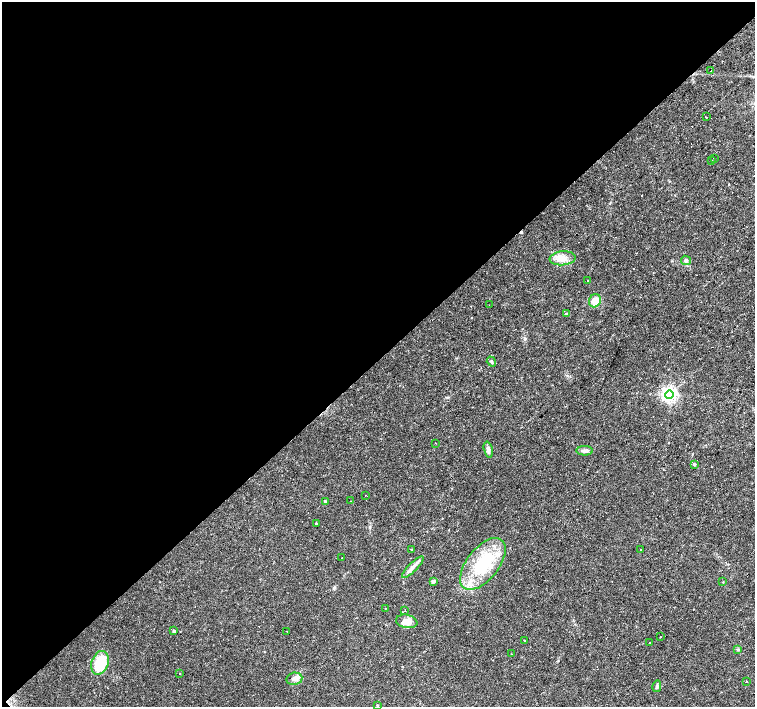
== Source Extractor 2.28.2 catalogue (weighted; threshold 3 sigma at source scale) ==
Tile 5 of 4 x 4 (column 1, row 2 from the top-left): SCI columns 1-1505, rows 3036-4444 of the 6021 x 6003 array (HDU 1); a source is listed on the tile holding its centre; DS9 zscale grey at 2 x 2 block average (1 PNG px = mean of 2 x 2 image px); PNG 757 x 709 px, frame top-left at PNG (2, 2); each listed source drawn as its Kron ellipse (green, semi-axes under 4 px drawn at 4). Shown black and unused: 51% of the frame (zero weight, under 3 of 4 exposures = <1% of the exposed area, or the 3 px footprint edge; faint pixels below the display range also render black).
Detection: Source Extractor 2.28.2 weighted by HDU 2 'WHT'; one run over the whole footprint, this tile lists its part. Background 0.033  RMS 0.0024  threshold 0.011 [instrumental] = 3 sigma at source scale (4.5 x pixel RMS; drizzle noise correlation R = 1.50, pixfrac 1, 0.0396/0.0396 arcsec/px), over >= 5 px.
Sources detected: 55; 12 cosmic-ray / hot-pixel residue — neither listed nor drawn; the other 43 listed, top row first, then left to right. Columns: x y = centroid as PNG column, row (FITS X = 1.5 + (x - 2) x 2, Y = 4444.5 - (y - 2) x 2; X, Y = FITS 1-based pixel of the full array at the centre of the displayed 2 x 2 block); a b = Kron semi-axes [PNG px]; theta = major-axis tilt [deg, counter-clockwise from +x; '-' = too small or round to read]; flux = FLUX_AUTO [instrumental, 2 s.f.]
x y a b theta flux
711 71 2 2 - 0.95
706 117 3 2 - 0.33
714 159 2 2 - 2.6
711 161 2 2 - 0.7
563 258 13 7 4 5
686 260 5 4 - 1.3
588 280 2 2 - 0.46
595 301 7 5 64 5.2
489 305 2 2 - 0.35
567 314 4 3 - 1.2
491 362 5 3 - 0.88
669 394 4 4 - 190
436 443 2 2 - 0.36
488 450 8 4 -77 2.1
585 451 8 4 0 1.9
694 464 3 3 - 1.1
366 495 2 2 - 0.4
351 501 2 2 - 1
325 502 3 3 - 1.2
316 523 3 2 - 0.52
411 550 3 2 - 0.37
640 550 2 2 - 4
342 558 2 2 - 0.38
483 564 30 16 52 31
413 567 15 3 44 2.9
433 581 3 2 - 2.4
723 582 2 2 - 0.29
385 608 2 2 - 0.19
405 610 2 2 - 0.28
407 621 11 6 -11 4.6
174 631 3 3 - 0.98
287 631 2 2 - 0.63
660 637 2 2 - 0.27
525 640 2 2 - 0.32
650 642 2 2 - 0.74
738 650 4 3 - 0.59
512 654 3 2 - 0.23
100 663 12 8 69 20
179 673 2 2 - 0.33
294 679 8 6 9 2.4
746 681 2 2 - 0.41
657 686 6 4 76 1.2
377 705 3 2 - 0.33
Diffuse or blended objects may show on this block-average render without a row.